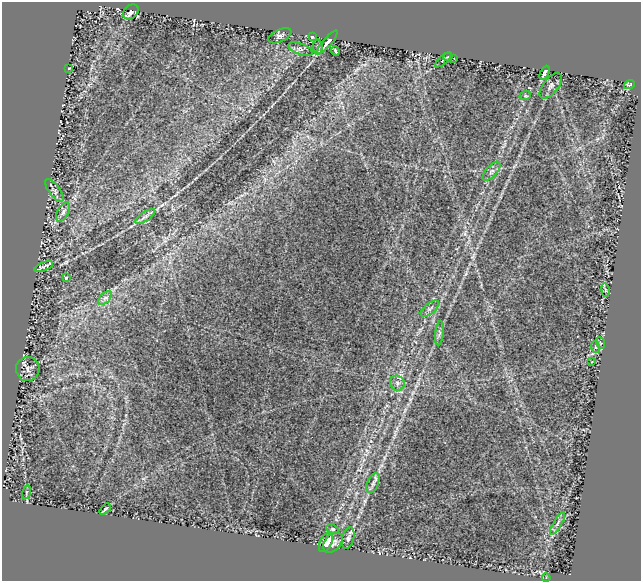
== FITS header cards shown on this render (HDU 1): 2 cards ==
NAXIS1  =                  639
NAXIS2  =                  579

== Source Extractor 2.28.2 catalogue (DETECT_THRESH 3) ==
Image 639 x 579 px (HDU 1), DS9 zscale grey, 1 PNG px = 1 image px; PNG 643 x 583 px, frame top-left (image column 1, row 579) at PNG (2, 2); each listed source drawn as its Kron ellipse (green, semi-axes under 4 px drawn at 4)
Background 1.78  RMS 0.035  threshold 0.106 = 3 sigma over >= 5 px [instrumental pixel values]
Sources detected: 39; all 39 listed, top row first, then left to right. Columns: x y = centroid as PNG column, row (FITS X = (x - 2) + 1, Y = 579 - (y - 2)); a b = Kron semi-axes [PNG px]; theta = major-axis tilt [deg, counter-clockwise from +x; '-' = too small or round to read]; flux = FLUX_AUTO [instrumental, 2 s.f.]
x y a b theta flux
131 12 9 6 43 7.1
280 36 12 6 25 8.3
312 37 3 2 - 2.5
327 42 15 3 49 9.2
318 47 7 5 -83 4.4
300 49 13 5 -20 7.3
335 51 5 2 - 3.1
448 57 4 3 - 2.1
454 58 3 2 - 4.3
444 60 10 2 41 2.4
69 68 3 2 - 1.3
545 73 7 2 62 5.1
629 85 5 3 - 3.4
551 86 15 7 53 8.6
525 96 6 4 18 2.6
491 171 12 5 48 7.6
54 190 13 5 -53 6.3
63 212 11 5 61 7.9
145 216 11 4 33 7
44 266 10 4 23 6.5
66 278 4 3 - 3.2
605 290 7 3 -81 2.9
105 298 8 5 45 6.9
430 309 11 5 40 6.3
439 333 12 4 84 6.6
600 343 6 3 -70 2.5
595 347 6 3 -71 2.6
592 362 2 2 - 1.5
28 369 12 12 - 15
397 383 8 7 - 9.1
373 483 10 5 67 7.5
26 492 7 3 77 2.3
105 509 7 2 43 4
557 523 13 4 59 5.6
333 529 6 4 -26 3.2
348 538 11 6 75 6.8
326 542 10 6 63 54
333 542 12 8 47 12
546 578 4 3 - 1.8